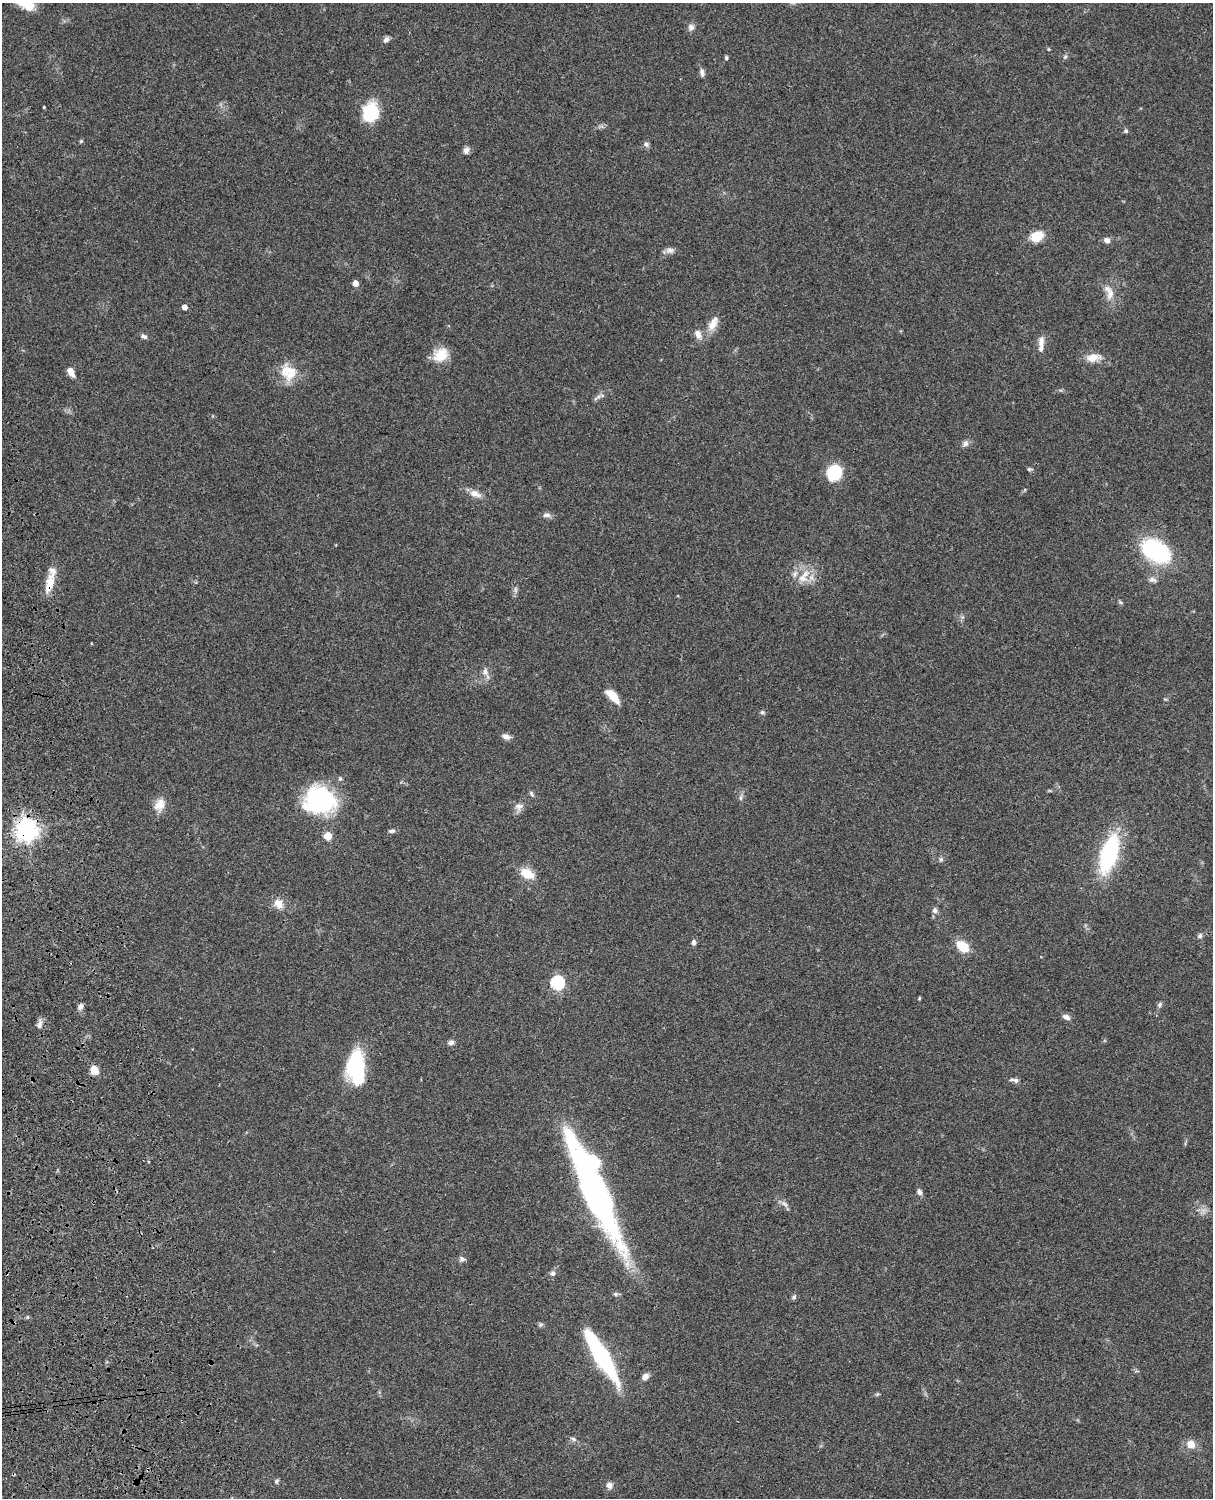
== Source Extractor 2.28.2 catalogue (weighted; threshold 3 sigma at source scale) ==
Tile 7 of 4 x 3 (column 3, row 2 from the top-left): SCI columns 2546-3756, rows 1772-3267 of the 5087 x 4926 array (HDU 1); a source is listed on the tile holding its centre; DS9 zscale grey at full resolution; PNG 1215 x 1500 px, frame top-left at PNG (2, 3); no overlay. Shown black and unused: <1% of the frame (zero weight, under 3 of 4 exposures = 6% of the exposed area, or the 3 px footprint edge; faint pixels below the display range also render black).
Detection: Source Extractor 2.28.2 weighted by HDU 2 'WHT'; one run over the whole footprint, this tile lists its part. Background 0.0811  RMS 0.0059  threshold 0.0265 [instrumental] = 3 sigma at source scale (4.5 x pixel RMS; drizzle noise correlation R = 1.50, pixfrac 1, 0.05/0.05 arcsec/px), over >= 5 px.
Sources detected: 87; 1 inside a brighter object's white glare — not listed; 2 inside a brighter listed object's ellipse — not listed separately; the other 84 listed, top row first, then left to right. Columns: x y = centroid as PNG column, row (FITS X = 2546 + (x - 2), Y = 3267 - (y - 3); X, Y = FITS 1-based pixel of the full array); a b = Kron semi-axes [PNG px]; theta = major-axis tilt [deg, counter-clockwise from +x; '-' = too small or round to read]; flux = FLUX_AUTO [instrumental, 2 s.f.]
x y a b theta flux
25 4 25 10 -25 12
691 27 8 7 - 2.5
386 39 8 6 48 2
1048 49 5 3 - 0.55
1065 57 6 5 - 1
726 58 6 4 77 0.89
702 72 10 6 -81 2.1
44 107 3 3 - 0.45
371 112 14 12 76 37
1126 131 5 5 - 1.1
81 141 4 4 - 0.78
646 144 8 6 -43 1.6
466 150 8 7 - 2.5
1037 236 14 10 23 11
1107 240 7 6 - 3
670 250 12 8 0 2.5
355 283 5 4 - 5.3
1110 294 18 10 76 6.4
184 307 4 4 - 3.8
713 323 22 10 61 6.7
698 334 12 8 -64 3.9
144 336 8 6 -31 1.7
1041 342 15 8 88 3.8
441 355 18 14 36 12
1093 357 18 9 6 7.6
71 372 11 6 -64 4.8
288 372 23 20 -53 14
598 397 7 5 44 1.7
965 443 9 8 - 2.2
1029 469 6 5 - 0.92
834 472 14 13 - 24
475 494 16 9 -21 4.9
547 515 11 6 0 2.2
1155 551 26 16 -26 73
802 578 14 12 -25 8.4
1152 579 11 8 -20 2.4
50 583 26 10 75 10
515 590 9 4 90 1.5
1120 602 6 4 -70 0.84
485 672 11 8 -82 3.2
613 696 16 7 -46 12
762 712 6 5 - 1
506 737 10 7 -16 2.7
531 794 8 4 -58 1.1
741 798 8 4 82 1.3
320 800 32 27 -10 67
160 805 18 12 63 6.7
519 807 11 10 - 3.4
26 829 8 7 - 470
392 831 9 5 6 1.4
328 836 5 5 - 18
1109 854 37 16 73 64
941 859 7 5 76 1.3
527 874 17 10 -28 10
278 904 13 10 -55 5.8
935 910 8 6 -74 1.9
1200 936 7 6 - 1.5
694 942 6 5 - 2.2
963 946 11 8 -41 16
557 983 6 6 - 87
919 998 4 4 - 0.59
1159 1005 8 6 70 1.4
81 1006 9 6 81 2.1
1066 1017 9 6 -22 2.6
40 1024 14 6 72 2.5
451 1042 8 7 - 1.9
356 1068 34 17 -89 48
94 1070 10 8 -65 6.9
1016 1080 7 6 - 1.6
920 1192 7 6 - 2.1
595 1194 101 19 -65 230
784 1204 12 6 -37 2.4
1203 1211 8 6 90 2.4
462 1259 9 6 -12 1.6
553 1273 7 7 - 1.8
615 1294 6 5 - 1
794 1297 8 5 60 1.3
27 1317 6 4 89 0.64
602 1356 61 13 -59 63
645 1376 8 6 40 3.2
573 1439 8 5 -28 1.4
1191 1445 9 8 - 6.1
276 1481 7 5 -79 1.1
609 1485 9 8 - 2.6
Overlapping masked pixels (flux is a lower limit): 3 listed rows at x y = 50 583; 26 829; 595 1194
Isophote crosses this tile's border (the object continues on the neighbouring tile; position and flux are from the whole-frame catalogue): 1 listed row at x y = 25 4